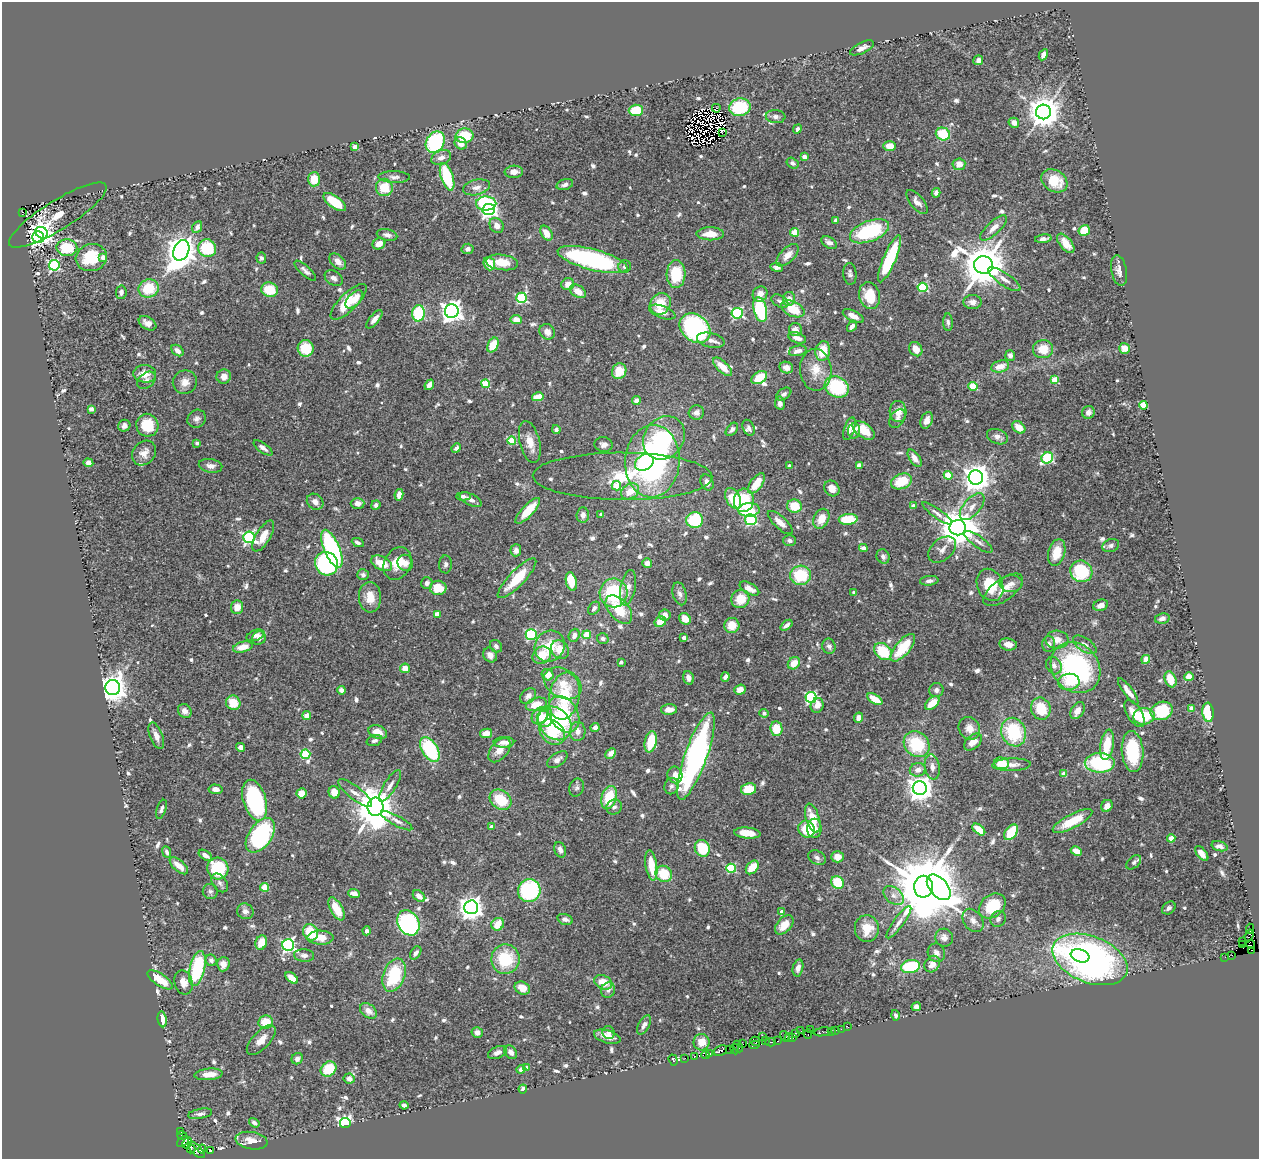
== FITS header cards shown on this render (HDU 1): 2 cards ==
NAXIS1  =                 1257
NAXIS2  =                 1157

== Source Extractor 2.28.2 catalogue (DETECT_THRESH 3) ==
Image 1257 x 1157 px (HDU 1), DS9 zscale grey, 1 PNG px = 1 image px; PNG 1261 x 1161 px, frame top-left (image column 1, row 1157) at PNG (2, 2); each listed source drawn as its Kron ellipse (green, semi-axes under 4 px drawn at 4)
Background 0.514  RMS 0.027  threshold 0.0798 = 3 sigma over >= 5 px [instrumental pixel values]
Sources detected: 767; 9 with non-positive FLUX_AUTO (blend fragments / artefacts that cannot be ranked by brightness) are neither listed nor drawn; of the other 758, the 500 brightest by FLUX_AUTO listed and drawn (258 fainter detections omitted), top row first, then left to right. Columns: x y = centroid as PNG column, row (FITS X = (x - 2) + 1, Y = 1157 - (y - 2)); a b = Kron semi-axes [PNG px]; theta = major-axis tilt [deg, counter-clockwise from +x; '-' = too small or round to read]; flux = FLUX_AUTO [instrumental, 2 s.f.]
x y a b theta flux
862 48 13 5 26 12
1043 55 6 4 61 11
978 60 5 4 - 7.8
740 107 11 8 12 89
716 108 4 2 - 9.6
636 110 7 5 3 47
1043 112 7 7 - 3800
776 117 10 6 -3 7.5
1014 123 5 4 - 13
797 129 5 4 - 5.9
722 133 3 2 - 5.3
943 134 7 6 - 62
465 136 9 7 4 55
435 142 11 9 58 150
461 143 6 5 - 16
890 146 6 5 - 25
355 147 4 4 - 24
804 157 4 4 - 17
441 158 10 7 23 12
792 163 6 5 - 5.9
959 164 6 6 - 16
514 172 9 6 3 9.7
394 177 16 6 -2 8.6
447 177 14 6 -72 96
314 179 7 6 - 36
1054 181 14 10 -31 48
565 184 8 5 18 6.6
384 187 8 8 - 44
476 187 14 7 14 12
936 193 5 4 - 7.7
335 202 13 6 -36 58
917 202 14 6 -50 11
486 203 10 7 -2 130
489 209 6 5 - 520
22 212 3 2 - 56
58 215 57 14 32 54
836 220 4 3 - 7.2
497 225 8 6 -52 12
197 227 6 4 64 9.3
994 228 17 6 43 15
1084 230 6 5 - 42
869 231 20 10 21 160
795 232 4 4 - 57
42 233 7 5 -30 880
546 233 8 5 -58 23
710 234 13 6 1 27
387 235 10 5 -12 8
38 237 6 5 - 540
1043 239 8 4 8 7.7
829 243 8 5 -31 10
1066 243 11 6 -50 25
379 244 6 5 - 17
67 248 10 8 -3 63
207 248 9 8 - 78
468 249 6 5 - 7.3
181 250 10 7 66 3000
787 255 14 7 46 17
103 257 4 4 - 17
91 258 16 13 15 70
261 258 5 5 - 5.3
890 259 25 6 67 130
593 260 36 10 -15 320
338 261 10 6 -45 16
502 262 16 7 -7 38
489 264 7 5 -69 29
54 265 5 5 - 210
984 265 9 8 - 7700
625 267 6 6 - 5.7
777 267 6 3 -8 5.7
1119 270 16 7 -80 12
305 271 13 5 -42 7
676 274 14 9 88 71
850 274 11 6 -85 6.2
334 278 10 7 -34 7.5
1004 279 19 6 -35 14
568 284 6 6 - 17
923 287 5 4 - 140
149 288 10 9 - 56
270 290 8 7 - 47
578 291 8 5 -34 21
121 292 7 5 80 6
760 294 8 7 - 13
869 296 13 10 -75 46
521 298 5 5 - 180
354 299 11 6 47 25
789 299 7 6 - 13
780 301 9 5 -27 6
349 302 24 8 45 66
973 302 9 7 0 9.2
660 304 11 9 51 42
793 309 12 7 -26 52
760 310 12 6 -77 120
452 311 7 7 - 1300
662 312 14 6 -19 19
418 313 8 6 87 100
737 313 5 5 - 230
853 316 11 5 -26 16
374 319 11 5 51 11
516 320 5 4 - 20
948 322 9 5 -88 4.9
147 323 9 6 -32 12
852 326 6 4 57 6.7
695 328 17 13 -41 340
795 330 6 6 - 11
547 332 8 7 - 13
797 338 9 5 -20 11
711 340 14 7 -14 12
493 345 8 5 64 36
306 348 8 8 - 48
1124 348 5 5 - 17
916 349 7 6 - 20
1043 349 10 9 - 34
177 350 7 5 -40 12
798 351 9 5 12 9.3
823 351 10 7 79 43
1010 355 5 5 - 7.7
1000 366 9 6 15 23
722 367 12 5 -44 27
786 368 7 5 -19 11
816 370 21 16 -86 35
619 371 8 7 - 35
145 374 11 9 -5 22
224 376 7 7 - 14
759 377 8 5 34 45
146 380 10 7 42 6.8
1054 380 4 4 - 42
185 382 12 11 - 17
485 384 4 4 - 57
429 385 6 4 53 12
973 386 4 4 - 72
837 387 12 10 -28 120
784 394 8 5 33 5.4
538 397 6 4 13 26
636 400 4 4 - 12
780 403 6 5 - 6.4
1143 405 4 4 - 59
91 409 4 4 - 6
898 411 10 8 -87 17
1088 412 6 6 - 7.7
696 413 7 7 - 8.7
197 419 9 8 - 7.7
897 419 10 7 56 7.8
927 420 8 5 68 17
147 425 11 11 - 58
124 426 6 5 - 6.4
1019 427 7 5 -40 27
749 428 8 5 -66 5.9
556 429 4 4 - 6.2
732 429 8 5 50 6
849 429 12 5 72 14
864 430 13 7 -36 40
854 431 8 6 85 9.7
997 437 11 7 -22 10
664 438 23 19 51 150
512 441 4 4 - 77
530 442 21 10 -76 23
197 443 3 3 - 5.5
603 444 9 7 -10 8.2
263 448 11 4 -36 7.6
456 448 5 4 - 6
144 453 13 11 50 16
915 458 10 5 -57 11
1047 458 6 5 - 190
652 461 36 27 86 400
644 462 10 7 32 63
88 463 5 4 - 9.8
859 465 4 4 - 18
211 466 12 6 -10 11
789 466 3 3 - 5.4
948 475 4 4 - 49
623 476 90 23 0 150
976 477 7 7 - 2300
901 481 11 7 22 51
707 482 8 6 -67 10
756 483 12 6 54 38
616 486 5 4 - 36
832 488 8 7 - 18
630 491 10 7 33 28
399 495 6 4 81 15
463 496 7 4 1 5
733 498 11 7 -62 59
471 500 12 5 -26 10
744 500 12 10 79 78
315 502 9 7 -40 11
358 503 7 5 0 12
376 505 5 4 - 6.2
794 506 7 6 - 44
913 506 4 3 - 10
972 507 16 8 49 16
749 510 11 6 4 66
528 511 17 6 47 43
937 513 18 4 -36 8.7
601 514 4 3 - 6.7
583 515 7 6 - 11
821 519 10 7 64 26
848 519 9 5 4 61
695 520 8 7 - 94
751 520 6 5 - 240
780 522 16 6 -43 17
958 528 8 7 - 5500
263 536 17 7 59 23
249 537 6 5 - 320
790 541 6 5 - 7.5
978 542 17 5 -36 8.6
358 543 6 4 -26 5.1
1111 545 8 6 21 6.4
863 548 4 4 - 13
332 549 20 8 -67 290
942 549 16 10 40 14
516 550 6 5 - 8.4
1057 552 13 8 75 35
883 556 7 6 - 6.6
381 563 11 6 -28 32
405 563 8 7 - 15
647 563 5 5 - 13
326 564 12 11 - 220
397 564 17 13 62 36
445 564 9 6 88 6
1081 571 11 10 - 110
363 575 6 5 - 5.2
800 575 10 9 - 83
517 578 26 7 46 57
571 581 9 5 -76 44
929 581 9 4 6 7.2
427 583 6 6 - 7.2
1011 584 11 8 3 10
990 585 16 13 -68 55
438 588 8 7 - 39
628 588 18 7 80 17
749 589 11 5 -29 16
1003 590 23 11 36 25
613 593 14 14 - 130
854 593 4 3 - 6
680 594 12 7 -75 8.7
370 597 15 11 -87 27
740 599 9 9 - 35
1101 605 7 5 21 11
237 607 7 6 - 19
594 608 7 5 54 5.7
619 610 17 9 -49 52
437 614 4 4 - 28
665 615 6 5 - 11
1162 618 7 5 11 6.8
685 619 6 5 - 23
660 622 6 5 - 22
732 625 7 7 - 27
786 625 7 4 39 8.3
531 634 5 5 - 190
256 635 9 5 19 9.1
574 635 7 5 69 9.9
587 635 4 4 - 56
259 638 7 6 - 9.1
684 638 4 3 - 7.3
603 639 6 5 - 5.8
1057 640 11 9 -3 17
1008 644 9 6 -9 14
1049 644 8 6 89 8.4
1085 645 13 6 -34 11
496 646 7 5 -48 6.1
550 646 16 14 58 51
829 646 8 6 -72 6.5
243 647 10 5 14 23
903 648 17 7 50 66
560 650 10 8 -53 27
883 651 10 7 -42 74
490 655 8 6 -58 12
542 655 10 8 34 36
1146 659 5 4 - 19
621 662 4 3 - 6.5
794 663 7 5 45 23
1054 666 9 7 -64 8.4
405 668 5 5 - 19
1076 668 27 23 -50 340
548 675 6 5 - 23
725 677 5 4 - 7.4
1189 677 5 4 - 21
688 678 7 5 -72 9.9
1171 679 8 5 -68 34
1069 682 11 8 9 28
563 683 20 14 -30 39
113 688 7 7 - 2600
341 690 4 4 - 8.2
740 690 6 5 - 14
936 690 7 7 - 6.9
1128 691 16 4 -54 15
528 696 9 6 44 9.8
564 696 24 15 79 95
811 697 5 5 - 230
875 699 8 4 -32 30
233 703 7 7 - 33
932 703 8 5 43 35
536 704 11 6 17 29
817 705 7 6 - 11
1041 709 11 9 -73 50
1191 709 4 4 - 22
669 710 8 5 3 19
185 711 7 6 - 11
1077 711 9 6 58 13
1162 711 11 9 19 83
1208 712 9 5 -86 81
764 713 4 4 - 5.9
1134 713 15 7 -59 26
564 714 19 14 -59 83
307 715 4 4 - 33
540 716 9 7 51 30
1144 716 11 8 7 57
859 718 5 4 - 15
544 719 8 7 - 32
555 723 18 15 -45 160
595 727 4 4 - 7.8
969 728 11 10 - 19
776 729 7 6 - 42
578 731 9 7 87 12
378 732 9 6 -20 21
552 732 14 11 -44 50
1014 732 14 12 -69 120
486 733 6 4 11 15
156 736 14 6 -69 14
374 740 8 5 17 5.4
504 742 10 5 2 15
651 742 11 6 77 56
973 742 10 6 42 19
917 744 14 12 -45 97
1107 745 15 6 81 46
241 747 4 4 - 8
430 749 14 7 -57 140
499 750 14 8 50 20
1133 752 20 11 -85 84
611 753 6 4 46 12
305 754 5 4 - 100
696 756 46 11 70 530
557 760 11 6 34 11
1002 763 7 6 - 34
1100 763 15 9 1 160
1012 765 19 6 2 13
932 767 13 7 -81 12
918 770 8 6 13 13
1064 774 4 4 - 25
675 775 8 7 - 19
390 786 18 6 58 12
671 786 8 7 - 6.5
577 788 9 7 69 5.9
920 788 7 7 - 2100
216 789 7 4 -5 9.1
748 789 8 6 11 42
334 792 6 5 - 23
301 793 5 5 - 21
355 793 21 6 -38 14
609 797 12 7 73 64
255 800 21 11 -73 190
500 800 12 9 -37 61
1107 806 6 5 - 14
376 807 9 8 - 6400
614 807 8 7 - 6.3
161 809 10 4 71 6
813 818 15 6 -73 39
397 821 17 5 -29 9.4
1072 821 22 7 27 61
491 827 4 4 - 13
814 828 10 7 90 16
806 829 9 8 - 49
979 829 7 4 -40 30
1011 832 9 5 55 55
747 833 13 5 -5 26
260 835 19 11 55 210
1171 838 4 4 - 36
1220 846 8 4 -16 7.7
702 848 8 7 - 80
560 850 8 5 -66 9.3
1076 851 6 4 -27 18
167 852 6 4 -65 5
1202 854 9 4 -50 12
205 855 7 4 -33 10
837 857 6 5 - 14
817 858 9 6 -29 6.3
1134 862 8 5 40 5.1
651 865 15 5 -81 47
179 866 11 5 -41 21
752 867 8 5 48 31
731 868 5 4 - 120
218 869 11 10 - 110
664 874 9 7 -34 53
838 882 7 6 - 60
220 883 10 7 -53 7.3
264 887 4 4 - 59
923 887 11 9 89 22000
939 887 15 9 -49 1800
210 891 7 7 - 5.9
529 891 11 11 - 190
354 894 6 4 -21 14
894 895 11 7 -39 11
419 896 7 5 -38 11
992 906 14 11 38 61
471 907 7 7 - 1600
1169 908 7 5 39 5.5
336 909 13 6 -62 42
245 911 8 7 - 8.8
782 912 4 4 - 12
565 919 8 5 -15 9.1
998 919 8 7 - 6.6
973 920 13 9 -54 12
899 922 20 5 54 12
408 923 13 10 -62 290
498 924 6 6 - 31
784 925 11 7 47 28
867 928 13 12 - 32
1250 929 5 2 - 8.7
366 931 4 4 - 5.5
310 932 8 7 - 55
1249 935 6 3 70 33
320 938 13 7 -1 29
944 938 9 8 - 11
1243 941 2 2 - 5
261 943 7 5 70 27
288 945 6 6 - 400
1243 945 3 2 - 8.3
1251 945 4 3 - 87
1252 950 3 2 - 29
416 953 7 4 56 7.5
936 953 9 8 - 9.2
304 955 10 6 -5 8.9
1232 955 2 2 - 15
1080 956 9 6 -17 69
1225 957 3 2 - 5.1
505 959 15 14 - 91
1090 959 39 23 -21 770
211 960 6 5 - 6.3
223 964 7 6 - 15
932 964 9 7 55 16
911 967 9 6 11 120
197 968 18 7 77 140
798 968 9 5 78 9.8
394 975 17 11 70 110
292 978 7 4 -39 19
160 980 14 6 -33 35
183 982 12 9 -75 16
603 982 9 6 -23 30
522 988 8 6 -27 23
608 990 8 6 62 6
916 1007 5 4 - 9.3
368 1011 9 6 -39 15
895 1015 5 4 - 5.4
162 1019 8 4 -83 15
266 1022 7 6 - 38
644 1025 10 5 60 7.2
848 1027 2 2 - 12
841 1029 2 2 - 5.2
811 1030 3 2 - 14
835 1030 3 2 - 16
801 1031 2 2 - 11
831 1031 2 2 - 12
477 1032 5 5 - 11
608 1032 6 6 - 5.5
823 1032 9 3 10 47
795 1033 4 3 - 14
808 1034 4 4 - 17
785 1036 5 3 - 13
607 1037 14 6 -16 15
762 1037 3 2 - 6.4
793 1037 4 2 - 26
789 1038 4 3 - 49
261 1040 19 8 47 22
765 1040 3 3 - 12
755 1041 5 3 - 17
778 1041 4 2 - 9.8
702 1042 8 8 - 23
770 1042 5 3 - 49
743 1044 2 2 - 12
754 1045 5 3 - 6.5
738 1047 6 3 -64 24
735 1049 5 4 - 13
730 1050 3 2 - 11
720 1051 7 5 26 78
497 1052 10 6 24 7.8
511 1052 7 5 -51 9.3
710 1054 3 3 - 6.5
705 1055 4 2 - 12
695 1056 3 3 - 37
685 1058 2 2 - 6.5
297 1059 6 5 - 7.5
673 1060 6 3 -71 12
527 1068 4 4 - 13
329 1069 8 7 - 59
521 1069 4 4 - 6.1
209 1074 14 6 5 21
349 1079 5 5 - 13
523 1089 4 4 - 7.1
404 1105 4 4 - 5.5
200 1114 12 5 11 6.9
254 1123 6 4 -34 5.7
345 1123 5 5 - 620
180 1131 3 2 - 26
182 1135 5 4 - 33
183 1141 7 4 42 44
251 1141 16 8 -10 19
187 1143 6 3 62 300
191 1149 4 3 - 15
202 1149 4 2 - 8
196 1150 10 5 -45 65
210 1151 4 3 - 57
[258 fainter detections neither listed nor drawn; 9 non-positive-flux detections neither listed nor drawn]